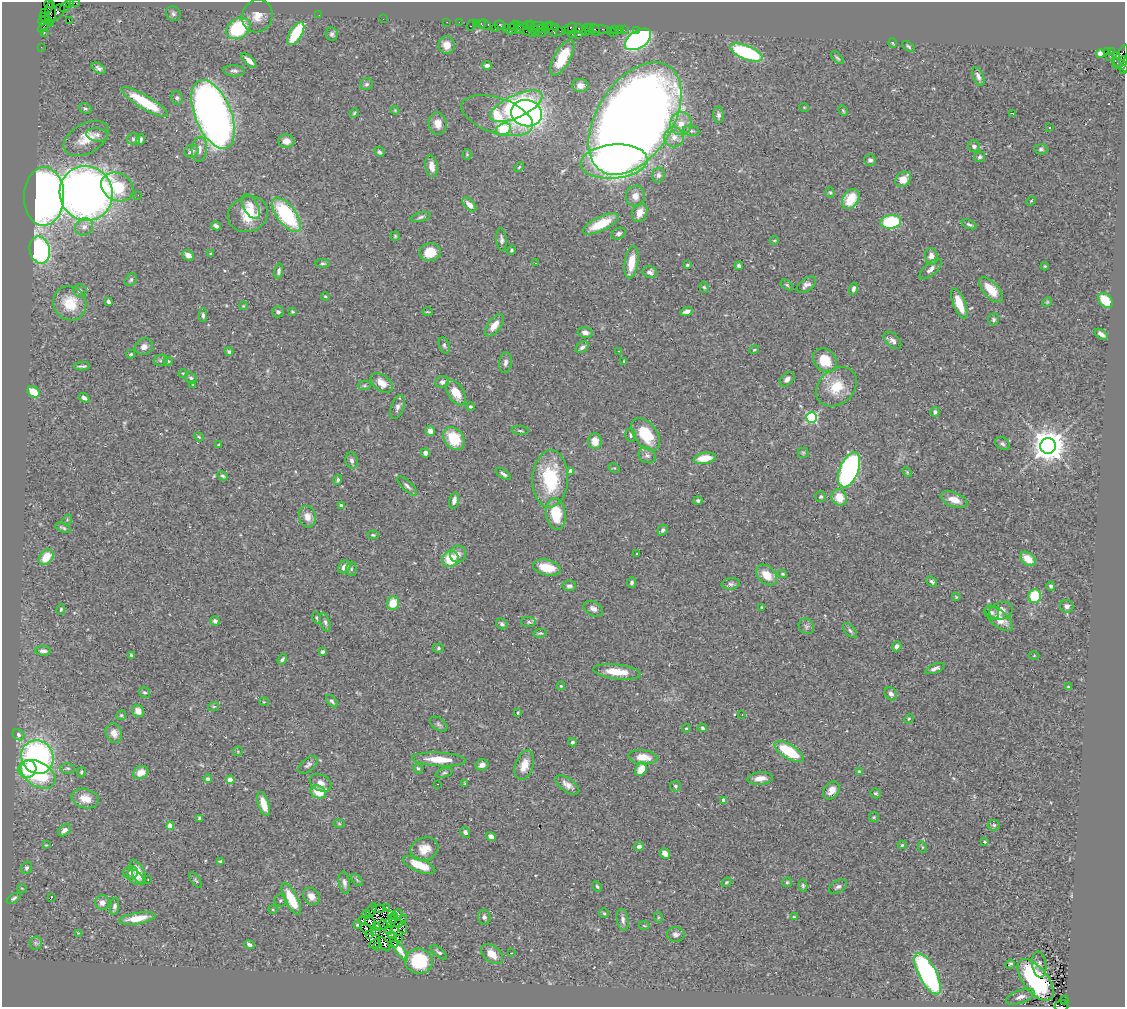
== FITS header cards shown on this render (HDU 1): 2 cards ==
NAXIS1  =                 1123
NAXIS2  =                 1005

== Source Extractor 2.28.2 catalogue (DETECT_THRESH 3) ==
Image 1123 x 1005 px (HDU 1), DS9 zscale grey, 1 PNG px = 1 image px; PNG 1127 x 1009 px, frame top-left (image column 1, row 1005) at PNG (2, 2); each listed source drawn as its Kron ellipse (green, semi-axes under 4 px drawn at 4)
Background 0.791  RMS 0.053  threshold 0.16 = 3 sigma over >= 5 px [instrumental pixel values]
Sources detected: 429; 2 with non-positive FLUX_AUTO (blend fragments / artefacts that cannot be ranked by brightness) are neither listed nor drawn; the other 427 listed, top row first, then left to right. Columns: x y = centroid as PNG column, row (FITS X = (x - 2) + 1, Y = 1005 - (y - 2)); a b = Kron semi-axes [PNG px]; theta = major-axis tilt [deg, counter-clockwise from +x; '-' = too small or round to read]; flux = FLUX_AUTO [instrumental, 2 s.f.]
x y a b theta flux
69 3 3 2 - 32
75 3 5 2 - 28
49 4 4 2 - 21
65 7 5 2 - 43
45 13 3 2 - 28
57 13 10 6 45 300
51 14 13 5 88 340
173 14 8 7 - 9.1
319 15 2 2 - 7.6
257 16 16 15 - 54
45 18 7 3 -40 110
383 19 2 2 - 67
69 20 2 2 - 4.6
42 21 4 3 - 23
447 22 2 2 - 15
459 22 2 2 - 23
476 23 3 2 - 40
481 24 4 2 - 56
471 25 6 3 66 120
485 25 6 4 -34 270
500 25 5 4 - 100
527 25 4 4 - 45
44 26 7 2 50 74
514 26 5 2 - 37
531 26 5 4 - 110
538 26 7 2 1 120
547 26 5 2 - 24
556 27 4 3 - 74
238 28 13 9 32 270
587 28 3 2 - 43
495 29 3 3 - 73
506 29 2 2 - 56
511 29 5 3 - 36
519 29 6 3 -34 120
525 29 13 3 -34 250
541 29 3 3 - 120
545 29 4 3 - 72
552 29 8 3 -71 140
571 29 6 5 - 110
579 29 5 3 - 95
590 29 5 3 - 85
601 29 10 3 -6 77
615 29 3 3 - 47
565 30 2 2 - 48
595 30 6 3 -56 54
619 30 2 2 - 8.6
624 30 2 2 - 26
636 30 3 2 - 16
536 31 5 2 - 29
560 31 2 2 - 15
585 31 3 2 - 48
44 32 2 2 - 2.8
541 32 5 3 - 190
612 32 5 2 - 41
296 34 13 6 58 200
332 34 7 6 - 9.7
572 34 2 2 - 50
578 35 3 2 - 95
638 39 14 8 33 780
893 43 5 3 - 2.7
447 45 8 8 - 36
908 46 7 4 -38 5.7
41 47 2 2 - 14
746 52 17 7 -21 370
1107 52 3 3 - 360
1111 52 4 3 - 12
1100 53 4 4 - 19
1117 55 4 4 - 290
1110 56 3 2 - 11
1121 57 13 5 64 420
562 58 20 8 61 130
837 58 8 3 -45 6.2
249 61 9 4 -43 20
1124 61 5 2 - 150
487 65 5 3 - 12
1122 65 12 3 -30 130
98 68 7 4 -34 12
1124 70 3 2 - 29
234 71 11 5 -2 11
978 76 10 5 -66 15
366 84 6 6 - 7.6
580 86 8 6 -3 20
177 98 7 6 - 8.2
145 102 27 6 -31 160
516 106 28 11 25 470
804 107 5 3 - 2.9
85 108 6 5 - 6.7
395 110 4 4 - 3.4
843 111 5 3 - 4.7
354 113 5 4 - 4.7
526 113 15 13 -15 1200
1013 113 3 2 - 2.5
213 114 36 18 -68 3300
719 115 8 5 -88 11
497 116 37 17 -18 120
635 118 62 38 57 8600
438 124 11 9 -83 37
681 124 11 10 - 40
1049 127 3 2 - 3.8
503 129 8 5 21 220
691 131 8 5 -12 8.1
97 135 11 6 -6 14
674 137 10 10 - 30
86 138 24 15 30 71
133 139 6 5 - 7.6
140 139 5 3 - 10
286 141 8 6 -2 26
974 146 6 5 - 13
199 149 12 7 85 24
1041 149 6 5 - 7.4
191 151 7 6 - 12
379 152 6 4 -47 7.1
467 154 5 4 - 4.2
980 157 5 5 - 7.4
870 160 6 5 - 11
614 162 33 17 4 650
432 166 11 6 -80 32
519 167 6 3 46 3.7
658 175 7 6 - 10
903 179 8 6 42 43
117 187 17 13 -29 140
830 192 5 4 - 5.4
86 193 27 26 - 2900
138 195 2 2 - 11
44 196 29 20 88 3000
635 196 10 9 - 29
851 199 11 7 58 98
1031 201 5 3 - 3.5
469 205 8 5 -44 23
251 206 13 7 -61 30
640 213 10 7 64 37
248 214 20 17 22 110
286 215 20 9 -53 340
421 217 10 4 14 9.1
891 222 10 7 8 240
601 224 19 7 25 110
969 224 8 4 -21 7.1
216 226 5 3 - 8.8
84 227 9 8 - 21
619 234 7 5 24 9.9
395 236 5 4 - 4.5
501 240 11 5 -85 11
774 240 4 4 - 3.6
40 250 14 10 -77 600
512 250 5 4 - 6
430 252 10 9 - 68
211 254 3 3 - 3.8
188 255 6 5 - 17
931 256 8 6 -77 25
631 262 16 6 81 66
323 263 7 4 -3 5.8
535 263 3 2 - 6.1
687 265 3 3 - 4.1
739 266 4 3 - 8.8
1045 266 4 3 - 4.8
931 269 13 6 42 20
279 271 7 4 80 9.3
650 272 7 6 - 15
131 280 7 5 47 6.9
787 285 7 3 -36 5.4
806 285 11 6 35 15
704 287 6 4 -71 4.8
853 289 6 4 76 9.3
991 290 15 7 -48 75
80 291 7 6 - 12
325 296 4 4 - 3.8
1105 300 8 6 -47 86
108 302 4 3 - 7.5
1047 302 5 4 - 4
70 303 17 16 - 110
959 303 16 6 -68 77
243 306 4 3 - 2.9
278 312 6 5 - 9.4
292 312 4 3 - 4.1
427 312 5 2 - 3.1
687 312 6 4 20 18
203 315 7 4 -88 8.2
993 319 6 5 - 7.7
494 325 13 6 52 47
585 333 7 5 -16 17
1101 334 7 3 -33 12
892 340 10 6 -44 15
444 345 8 5 -69 7.2
144 347 9 8 - 20
582 347 7 5 37 10
754 350 5 3 - 3.8
618 351 3 2 - 3.1
229 352 4 4 - 8.4
131 354 4 3 - 4.4
161 360 7 5 12 7.2
825 360 13 10 -45 93
168 361 5 4 - 4.4
624 361 4 3 - 3.9
505 362 10 6 81 13
82 366 8 3 3 8
183 373 5 3 - 3.1
191 378 6 5 - 6.1
787 379 8 5 45 16
442 382 7 6 - 13
382 383 12 7 -37 46
193 385 4 3 - 3
364 385 6 4 2 5.8
836 387 22 17 40 97
33 392 6 5 - 69
456 393 14 8 -58 58
84 398 6 4 -38 11
470 406 4 4 - 6.1
397 407 12 6 72 14
935 412 5 4 - 10
811 418 5 5 - 400
520 430 8 3 -5 5.7
430 431 5 4 - 21
646 434 18 11 -53 140
631 435 6 5 - 8.1
199 437 5 3 - 3.9
454 439 12 9 -53 120
595 441 8 7 - 46
1002 444 8 6 -34 10
218 445 3 2 - 3.1
1048 446 8 7 - 7000
425 453 5 4 - 12
803 453 5 5 - 5.1
647 455 9 7 -35 14
705 458 11 5 9 77
352 460 8 6 -75 13
614 468 6 4 -30 4.2
849 470 18 9 68 900
571 471 4 4 - 31
907 472 6 3 -46 4
503 474 9 4 -35 11
223 476 5 4 - 5.7
550 479 28 18 88 240
338 480 5 4 - 7.6
407 486 13 5 -44 12
821 497 5 5 - 5.8
839 497 8 7 - 63
454 500 8 4 75 15
698 500 4 4 - 7
954 500 14 7 -20 43
341 506 3 3 - 15
556 514 15 10 -82 120
307 517 11 8 -75 31
67 520 5 4 - 4
63 528 8 3 -22 6.3
663 530 6 4 61 9.5
373 535 5 4 - 4.8
458 554 8 8 - 20
637 554 3 2 - 3.3
46 557 9 6 51 67
450 559 8 8 - 97
1028 559 9 6 -39 59
344 567 7 5 49 21
547 568 14 7 -13 76
351 569 7 5 -90 7.1
783 574 4 3 - 5.1
767 575 12 8 -44 58
932 581 6 4 -42 8.3
632 583 5 4 - 8.8
731 584 9 5 9 9.7
569 586 7 5 3 11
1051 586 5 4 - 9.5
1035 596 7 6 - 140
956 597 4 3 - 3.2
393 603 7 6 - 57
1067 606 7 6 - 18
762 608 3 3 - 4
61 609 5 4 - 4.8
593 609 10 7 -28 17
1001 611 12 8 17 26
992 612 8 6 -32 11
316 618 6 3 -71 4.2
999 618 17 8 -42 58
215 621 5 4 - 12
325 622 9 4 -74 9.3
529 622 7 5 -1 7.6
502 624 6 5 - 7.6
806 626 8 7 - 9.7
850 631 9 5 -45 8.8
540 633 6 4 9 6
897 646 5 4 - 11
438 648 5 4 - 5.8
43 651 8 4 -1 15
322 652 3 3 - 9
131 655 3 3 - 4.7
1034 655 5 3 - 3.1
282 659 6 3 53 7.2
935 668 10 4 22 14
617 672 24 7 -7 69
561 686 4 4 - 3.9
1068 687 3 3 - 3.7
144 692 6 5 - 5.8
891 694 7 6 - 12
332 701 7 4 -47 7.5
264 702 5 3 - 2.8
214 706 5 3 - 3.7
138 711 6 5 - 30
518 713 3 3 - 3.9
742 714 3 3 - 5.7
121 715 5 4 - 4.7
909 719 5 4 - 4
439 724 10 6 -36 8.7
686 728 4 3 - 3.7
702 728 4 4 - 5.8
114 733 10 8 -67 30
18 735 6 5 - 9.1
572 742 4 3 - 6.2
238 751 5 4 - 3.9
789 752 16 7 -32 170
37 757 17 16 - 860
643 757 14 7 -6 54
439 759 27 7 -3 70
308 765 11 6 41 11
482 765 6 5 - 16
524 765 15 9 71 45
68 768 7 5 -2 6.7
418 768 5 4 - 5.9
27 769 9 8 - 120
641 769 7 5 59 58
859 771 4 4 - 4.2
81 772 5 4 - 5
141 773 8 6 29 43
444 773 9 4 19 7.3
38 774 19 12 -31 240
760 778 12 6 6 35
208 779 4 4 - 14
230 780 4 4 - 70
321 783 11 8 -28 22
465 783 4 3 - 3.5
437 784 3 2 - 8.7
567 785 14 6 -35 25
675 786 5 5 - 6.2
831 790 10 7 55 29
318 792 8 6 -23 66
876 793 5 4 - 6.6
85 798 14 9 -16 43
724 800 4 4 - 24
264 804 12 5 -72 50
874 817 5 5 - 4.9
199 818 4 3 - 4.9
339 824 6 4 -1 4.1
994 825 6 5 - 6.3
170 826 4 4 - 67
64 830 7 5 41 20
465 832 5 4 - 10
491 837 5 4 - 19
984 842 4 3 - 4.5
46 845 3 3 - 3
902 845 4 4 - 3.6
639 847 5 4 - 15
922 847 6 3 -72 4.2
424 849 14 11 20 51
665 854 6 4 -46 23
220 862 4 3 - 5.9
419 865 17 6 -22 79
27 868 6 5 - 8.8
131 872 7 6 - 15
138 872 13 6 -65 52
135 877 9 6 -37 25
148 880 3 2 - 4.9
196 880 9 4 -54 6
357 880 7 4 -46 5.5
726 882 5 4 - 4.8
787 882 5 5 - 5
344 883 11 5 -80 15
597 886 5 3 - 5
803 886 6 4 -76 6.2
838 887 10 6 32 10
22 888 5 3 - 2.7
311 896 9 7 -48 26
14 898 8 4 32 7.2
51 898 3 2 - 30
291 899 18 6 -63 120
281 901 6 6 - 6.8
102 903 7 7 - 23
114 907 8 4 80 10
387 907 3 2 - 3.6
379 909 7 2 5 4.1
273 910 4 3 - 2.9
371 910 8 2 64 2.2
604 913 5 4 - 5.1
366 914 4 2 - 4.4
392 914 4 2 - 1.9
398 914 4 2 - 1
394 917 3 2 - 0.26
484 917 7 6 - 11
658 917 5 3 - 3.3
794 917 4 3 - 3.7
137 918 18 5 10 61
403 918 4 3 - 2.1
392 919 2 2 - 1.9
362 920 3 2 - 1.5
623 920 11 6 -81 15
370 922 7 2 -52 3.9
388 924 3 2 - 0.11
398 924 4 2 - 4.3
357 925 3 3 - 4
383 925 5 2 - 4.4
377 926 3 2 - 1.2
644 926 5 3 - 3.3
403 928 6 2 -65 2.9
367 929 7 2 -40 5.2
388 930 4 2 - 4.3
395 930 4 3 - 1
376 932 4 2 - 4.3
78 933 4 3 - 3.1
369 934 3 2 - 2.6
676 934 9 7 0 13
391 936 4 3 - 2.4
400 938 3 2 - 290
36 943 6 6 - 7.6
375 944 6 2 27 5.9
384 944 8 2 -54 4.2
394 944 2 2 - 4.7
249 945 5 4 - 9.7
378 946 2 2 - 1.6
399 949 14 4 -54 28
439 952 10 4 -40 8.4
511 953 2 2 - 2.3
492 954 12 8 -39 47
419 961 14 12 -8 210
1010 964 5 3 - 1.4
1039 964 13 7 -82 13
928 974 23 8 -62 720
1036 980 25 12 -52 410
1020 997 15 6 20 20
1065 1000 4 3 - 230
1062 1006 7 5 14 240
At the frame edge (FLAGS 8, measured only in part): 7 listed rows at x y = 69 3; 75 3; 49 4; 1124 61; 1122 65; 1124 70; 1062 1006
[2 non-positive-flux detections neither listed nor drawn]